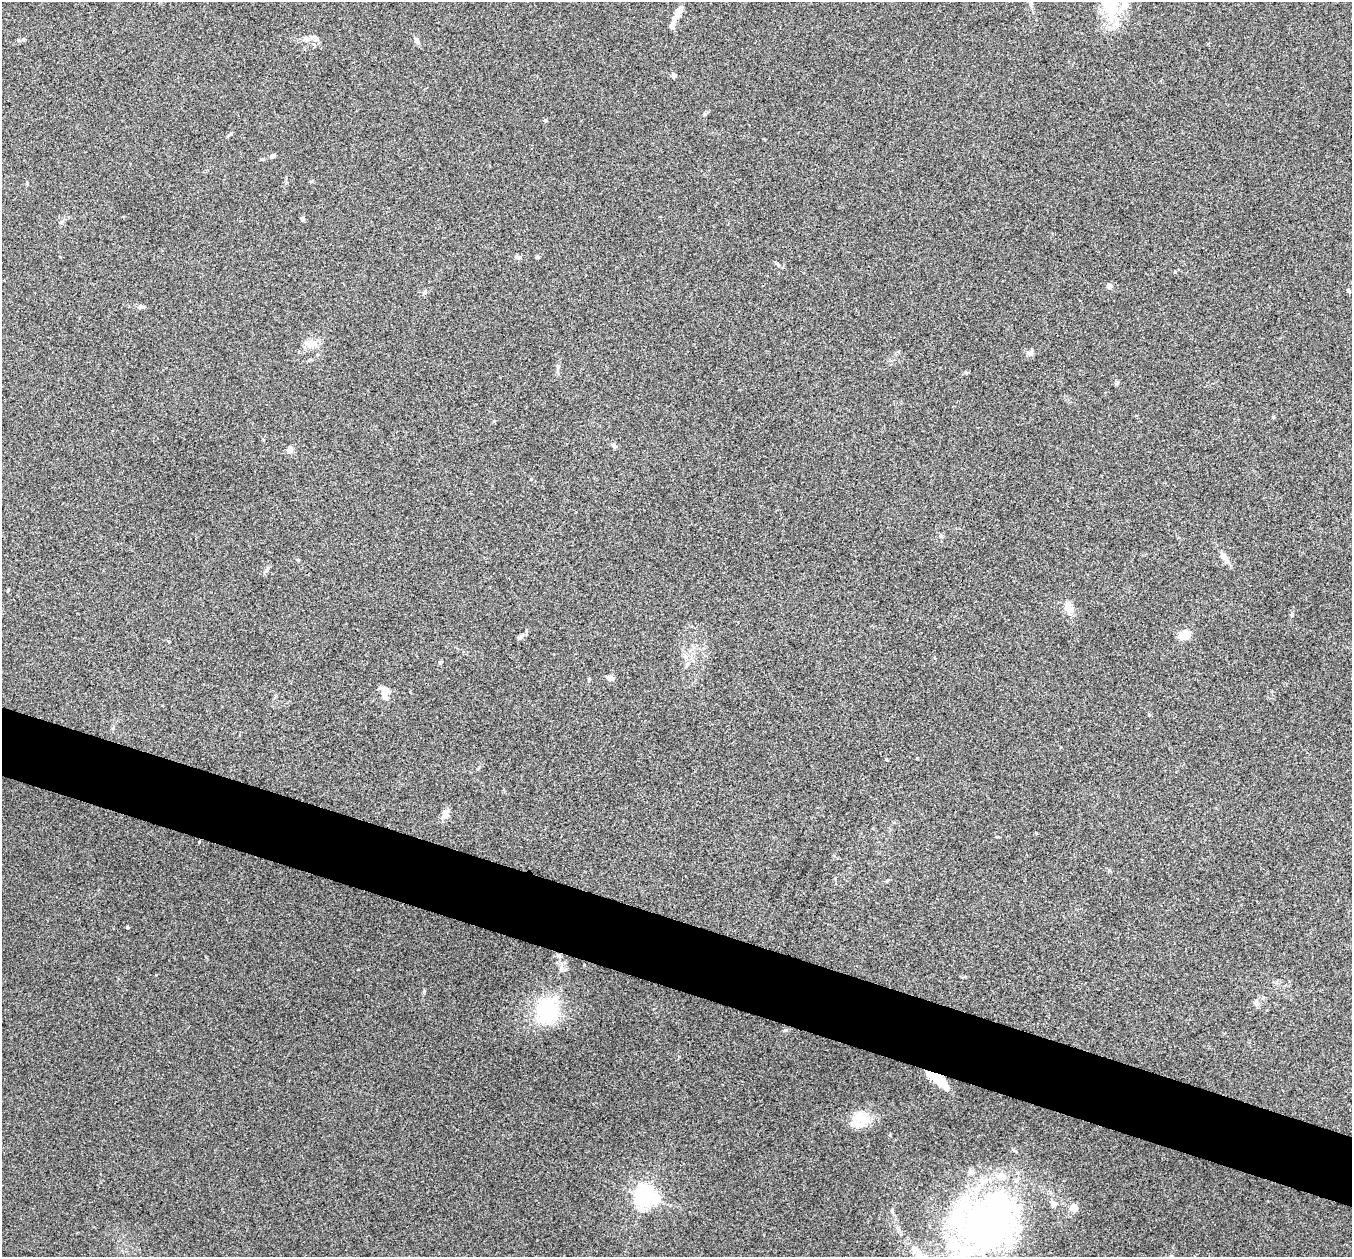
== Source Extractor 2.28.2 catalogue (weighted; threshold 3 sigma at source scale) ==
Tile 6 of 4 x 4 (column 2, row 2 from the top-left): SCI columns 1366-2715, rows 2657-3911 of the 5434 x 5444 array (HDU 1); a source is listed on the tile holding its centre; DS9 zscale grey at full resolution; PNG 1354 x 1259 px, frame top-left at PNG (2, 2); no overlay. Shown black and unused: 6% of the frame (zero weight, under 3 of 4 exposures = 2% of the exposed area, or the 3 px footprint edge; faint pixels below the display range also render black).
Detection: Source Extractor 2.28.2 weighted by HDU 2 'WHT'; one run over the whole footprint, this tile lists its part. Background 0.106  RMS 0.013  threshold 0.0569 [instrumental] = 3 sigma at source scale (4.5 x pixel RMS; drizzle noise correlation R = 1.50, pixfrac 1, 0.05/0.05 arcsec/px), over >= 5 px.
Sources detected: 58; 8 inside a brighter listed object's ellipse — not listed separately; the other 50 listed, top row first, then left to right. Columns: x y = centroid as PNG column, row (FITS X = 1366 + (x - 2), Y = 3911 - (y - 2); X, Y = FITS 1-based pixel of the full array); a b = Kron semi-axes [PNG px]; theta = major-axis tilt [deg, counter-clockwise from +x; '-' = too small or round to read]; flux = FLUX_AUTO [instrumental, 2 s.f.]
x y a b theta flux
1030 3 12 5 -76 3.8
677 15 11 9 81 7.9
1112 16 37 14 86 41
671 25 12 8 58 5.8
306 38 9 7 9 5
18 40 5 5 - 1.7
416 40 9 6 -75 4.4
674 75 6 6 - 3.2
705 114 5 4 - 1.4
545 120 6 4 -2 1.4
272 156 6 5 - 3.4
262 159 6 4 -1 1.7
302 219 4 4 - 4.4
61 222 7 4 30 2.2
518 257 9 5 0 3.4
537 257 5 5 - 1.5
778 264 6 4 -20 2
1109 286 4 4 - 11
1348 290 5 4 - 1.9
141 307 9 6 11 3.2
311 344 21 9 -9 11
1031 352 10 7 33 4.1
558 367 10 5 79 3.4
1116 384 7 4 31 1.8
613 445 7 5 -15 2.9
290 450 7 6 - 7
941 536 6 5 - 2.4
1224 557 16 7 -48 8
298 560 5 3 - 1.1
267 570 11 3 54 2.5
1068 607 16 9 -67 13
1185 635 13 9 15 21
520 637 11 5 35 3.5
440 662 5 4 - 1.4
610 678 10 6 -7 4.8
384 693 18 9 -77 11
1149 715 5 3 - 1.1
445 814 15 8 64 7.9
127 927 3 3 - 1.8
561 969 9 6 89 4
1256 1003 8 7 - 4
547 1011 37 27 -86 80
785 1030 5 4 - 1.6
938 1079 26 9 -40 27
860 1116 24 22 8 29
645 1196 7 7 - 880
1054 1204 8 7 - 5
1074 1208 5 5 - 30
989 1223 70 56 50 550
920 1255 15 9 -53 11
Overlapping masked pixels (flux is a lower limit): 1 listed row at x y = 938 1079
Isophote crosses this tile's border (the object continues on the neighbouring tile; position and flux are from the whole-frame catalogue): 3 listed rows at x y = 1030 3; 989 1223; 920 1255
Unlisted compact peaks at least as high as the median listed source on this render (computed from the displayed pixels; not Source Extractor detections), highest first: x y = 424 992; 1175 272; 886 759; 1292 614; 917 758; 589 679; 1273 417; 890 1135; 156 975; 494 421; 1109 870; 231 133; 966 373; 679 1056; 312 181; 531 479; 997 837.